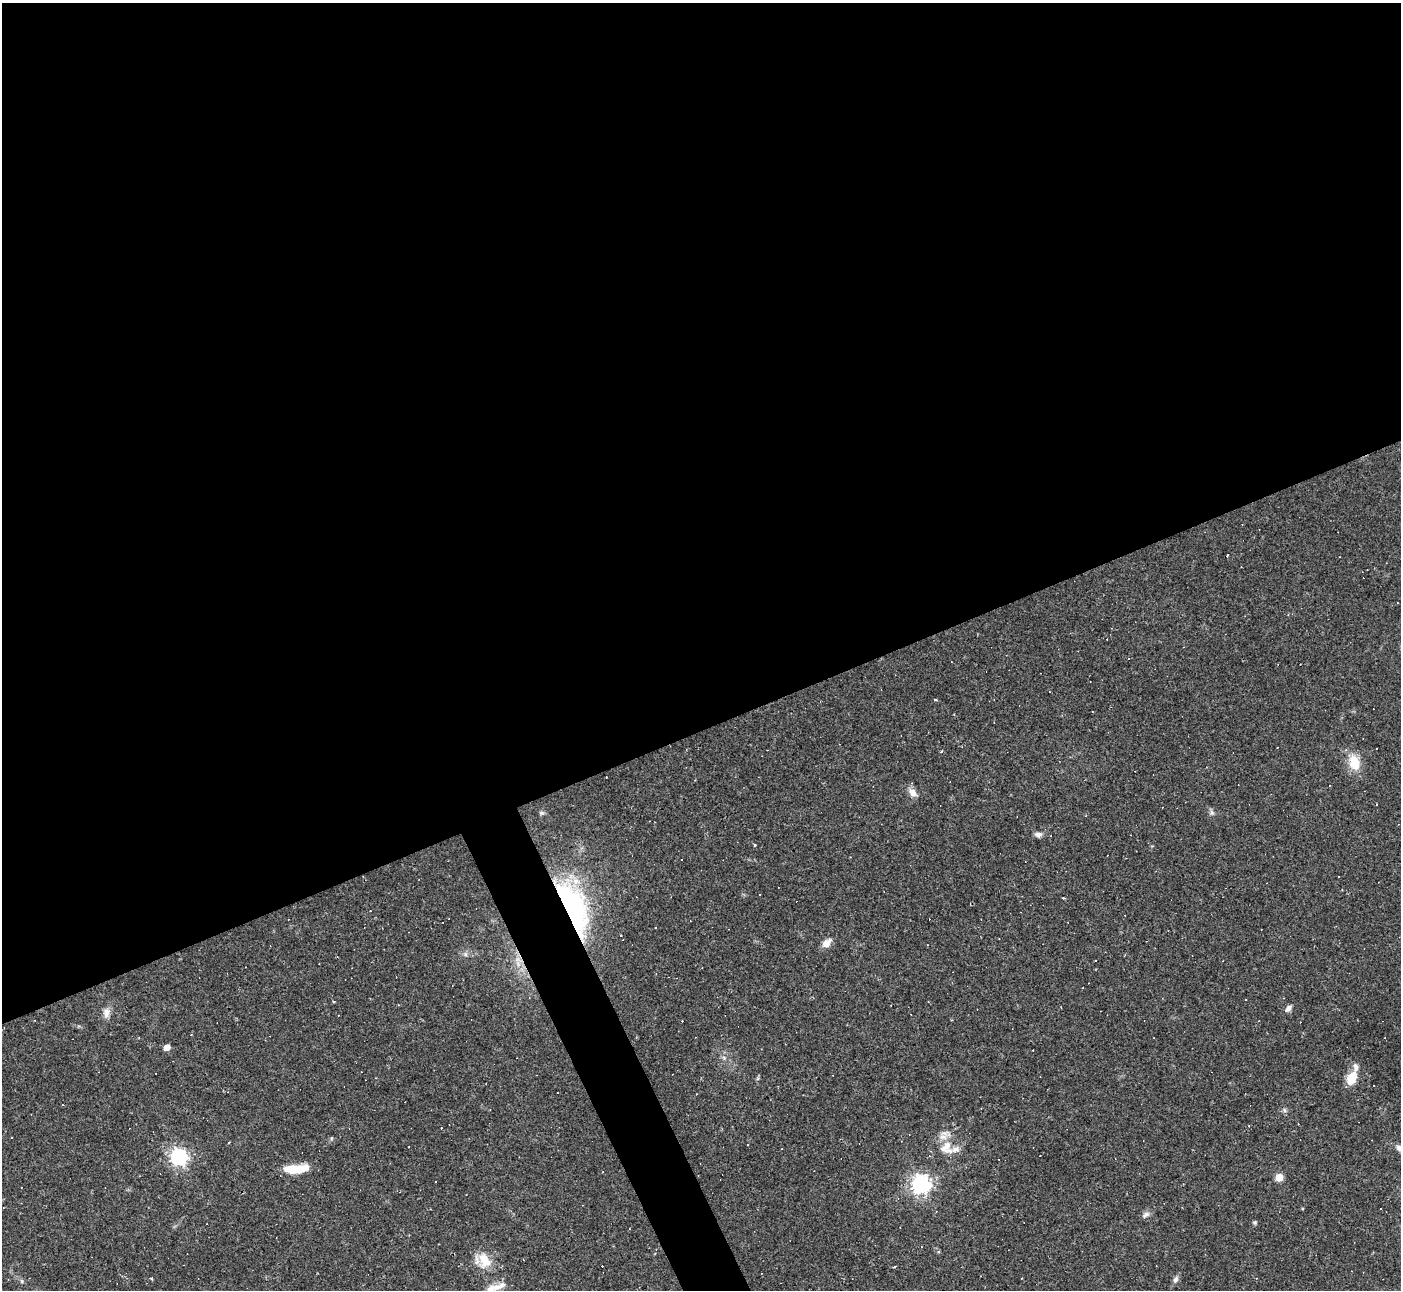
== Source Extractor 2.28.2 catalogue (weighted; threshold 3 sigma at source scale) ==
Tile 2 of 4 x 4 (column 2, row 1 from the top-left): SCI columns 1399-2797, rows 4147-5434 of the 5594 x 5585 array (HDU 1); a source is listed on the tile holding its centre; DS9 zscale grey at full resolution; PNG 1403 x 1292 px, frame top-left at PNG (2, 3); no overlay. Shown black and unused: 58% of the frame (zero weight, under 2 of 3 exposures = <1% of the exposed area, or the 3 px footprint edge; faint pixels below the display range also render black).
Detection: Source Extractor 2.28.2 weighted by HDU 2 'WHT'; one run over the whole footprint, this tile lists its part. Background 0.064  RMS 0.0055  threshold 0.0248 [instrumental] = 3 sigma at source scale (4.5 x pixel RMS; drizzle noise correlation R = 1.50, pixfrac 1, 0.05/0.05 arcsec/px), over >= 5 px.
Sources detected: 83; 1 inside a brighter object's white glare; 33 cosmic-ray / hot-pixel residue — not listed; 6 inside a brighter listed object's ellipse — not listed separately; the other 43 listed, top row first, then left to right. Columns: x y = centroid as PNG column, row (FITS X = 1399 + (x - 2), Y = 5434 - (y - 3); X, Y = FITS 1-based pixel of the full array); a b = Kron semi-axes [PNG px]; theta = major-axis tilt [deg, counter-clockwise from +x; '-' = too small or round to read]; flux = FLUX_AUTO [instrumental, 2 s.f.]
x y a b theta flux
1227 556 3 2 - 0.86
1129 659 3 3 - 1.1
935 700 3 3 - 0.67
1354 762 16 11 -80 12
913 792 13 8 -48 4.1
1377 805 3 3 - 5.2
541 813 7 5 -19 1
1212 813 8 6 -88 1.4
1038 834 10 7 4 2.2
755 845 3 3 - 0.62
759 894 3 3 - 0.67
571 907 59 24 -65 99
621 935 3 2 - 0.94
827 943 11 7 39 5.1
927 945 3 2 - 0.38
465 954 6 6 - 1.3
1095 961 3 2 - 0.73
518 964 9 5 -75 2.5
1246 1000 3 2 - 0.38
1287 1010 9 4 41 3.5
106 1013 13 9 77 3.6
167 1047 5 4 - 7.4
724 1058 6 5 - 1.1
1356 1067 17 7 90 2.6
1351 1081 14 11 -51 6.5
1284 1110 7 4 -71 1
946 1147 21 12 46 8.2
1399 1148 9 6 -57 2.5
179 1157 7 6 - 190
300 1169 25 9 18 9.8
1279 1177 5 5 - 14
921 1184 7 7 - 280
1380 1209 2 2 - 0.42
1146 1214 11 7 34 2.2
1255 1222 6 5 - 0.81
629 1229 2 2 - 0.42
484 1260 23 16 -67 11
894 1266 3 3 - 1.7
151 1278 5 3 - 0.5
1022 1278 2 2 - 0.4
1176 1279 10 6 62 2.1
22 1281 5 5 - 0.86
497 1287 25 8 26 6.2
Overlapping masked pixels (flux is a lower limit): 1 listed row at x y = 571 907
Isophote crosses this tile's border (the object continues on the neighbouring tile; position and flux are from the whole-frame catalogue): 2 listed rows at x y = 1399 1148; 497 1287